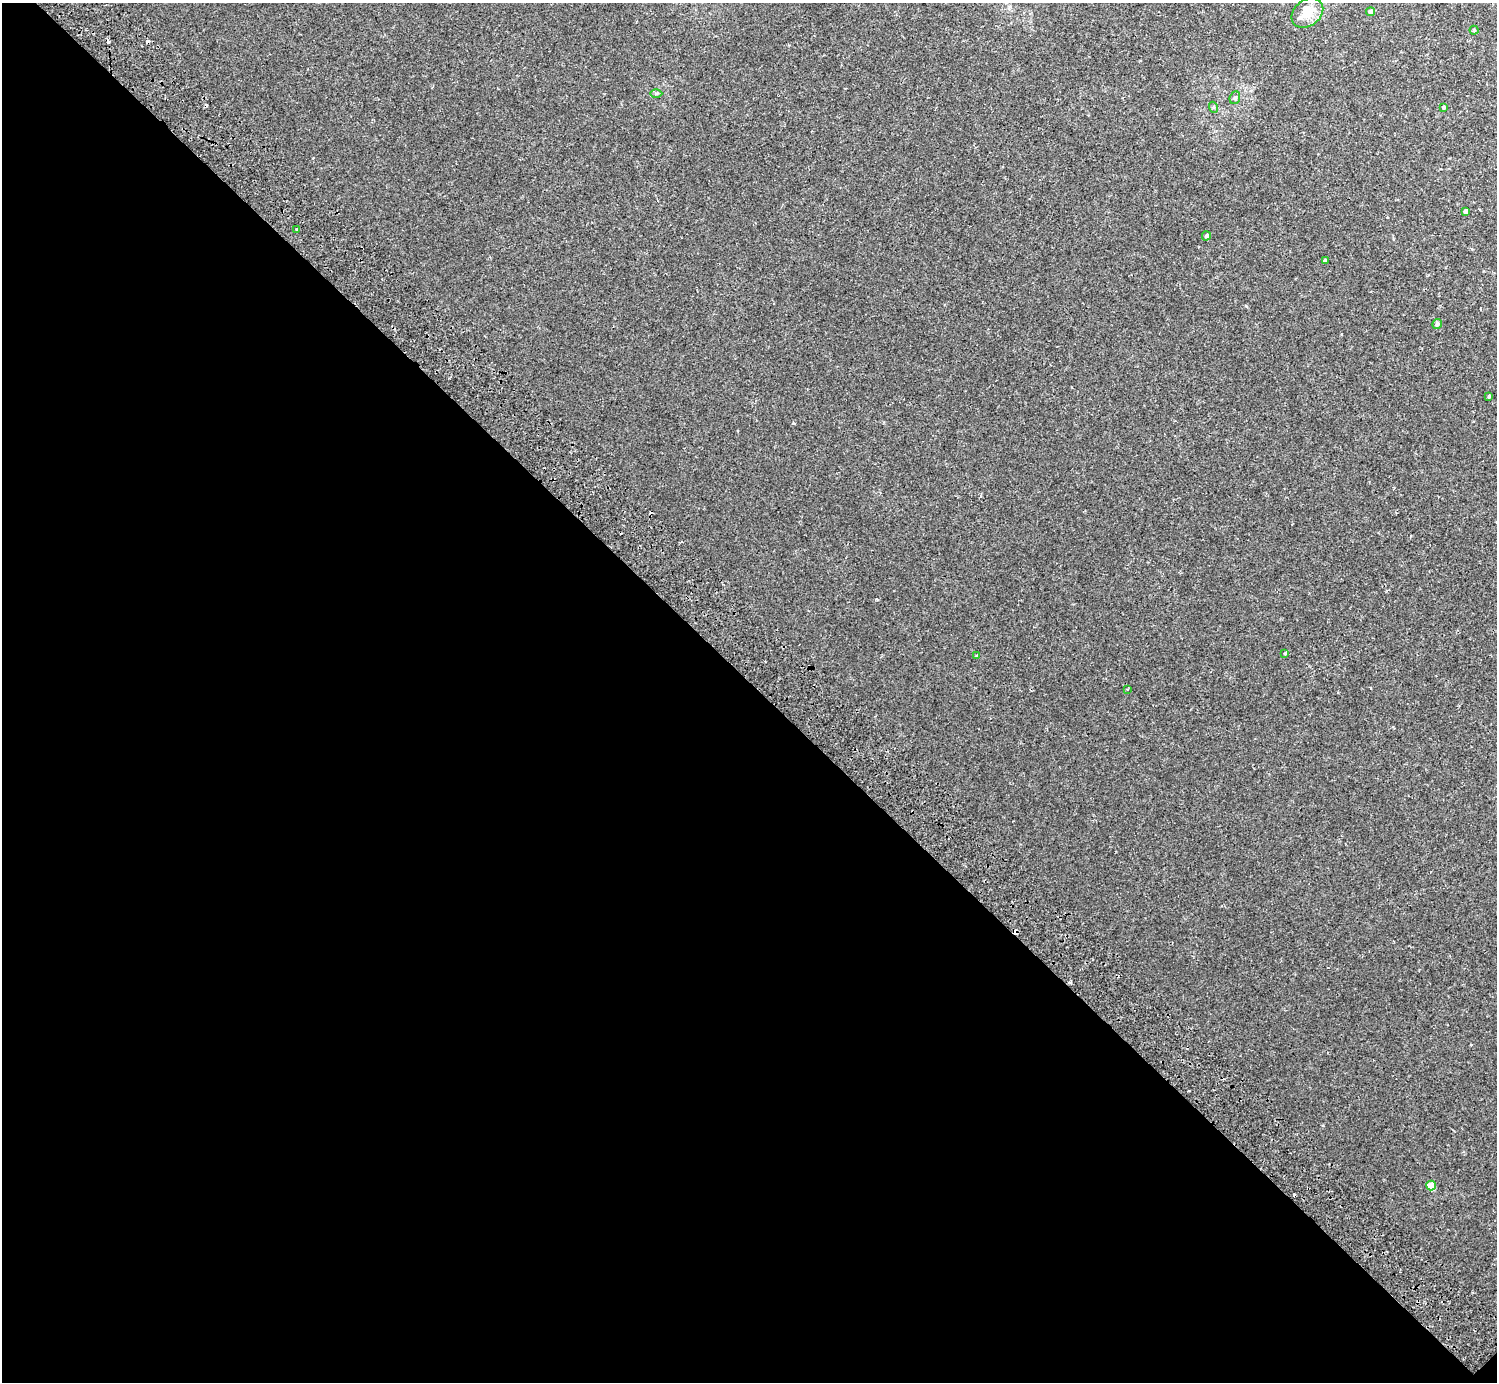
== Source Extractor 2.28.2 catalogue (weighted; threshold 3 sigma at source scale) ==
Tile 14 of 4 x 4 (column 2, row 4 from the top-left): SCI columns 1539-3033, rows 206-1585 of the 6070 x 6071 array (HDU 1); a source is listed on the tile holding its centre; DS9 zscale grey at full resolution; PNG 1499 x 1384 px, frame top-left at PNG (2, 3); each listed source drawn as its Kron ellipse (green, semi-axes under 4 px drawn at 4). Shown black and unused: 51% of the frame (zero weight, under 2 of 3 exposures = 3% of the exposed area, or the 3 px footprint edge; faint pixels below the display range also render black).
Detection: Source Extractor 2.28.2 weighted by HDU 2 'WHT'; one run over the whole footprint, this tile lists its part. Background 0.00212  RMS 0.0043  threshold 0.0192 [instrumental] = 3 sigma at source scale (4.5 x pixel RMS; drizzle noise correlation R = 1.50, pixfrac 1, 0.05/0.05 arcsec/px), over >= 5 px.
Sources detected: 24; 6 cosmic-ray / hot-pixel residue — neither listed nor drawn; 1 inside a brighter listed object's ellipse — not listed separately; the other 17 listed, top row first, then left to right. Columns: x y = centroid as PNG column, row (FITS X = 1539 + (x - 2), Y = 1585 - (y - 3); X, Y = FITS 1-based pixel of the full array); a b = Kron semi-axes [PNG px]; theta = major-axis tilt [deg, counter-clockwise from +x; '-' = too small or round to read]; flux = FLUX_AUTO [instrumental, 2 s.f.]
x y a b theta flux
1370 12 4 4 - 1.6
1307 13 17 13 38 5.8
1474 30 4 4 - 0.48
656 93 6 4 0 0.59
1235 98 6 5 - 0.74
1213 107 5 3 - 0.43
1443 108 3 3 - 0.52
1465 211 4 4 - 1.7
297 230 3 2 - 0.33
1206 236 4 4 - 0.75
1325 261 4 4 - 0.87
1437 324 5 4 - 1
1489 396 3 3 - 0.48
1285 653 3 3 - 0.36
977 656 4 3 - 0.69
1127 689 3 3 - 0.38
1431 1186 5 4 - 8.6
Unlisted compact peaks at least as high as the median listed source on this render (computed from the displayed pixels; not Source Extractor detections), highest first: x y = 876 599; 793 423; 1246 306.